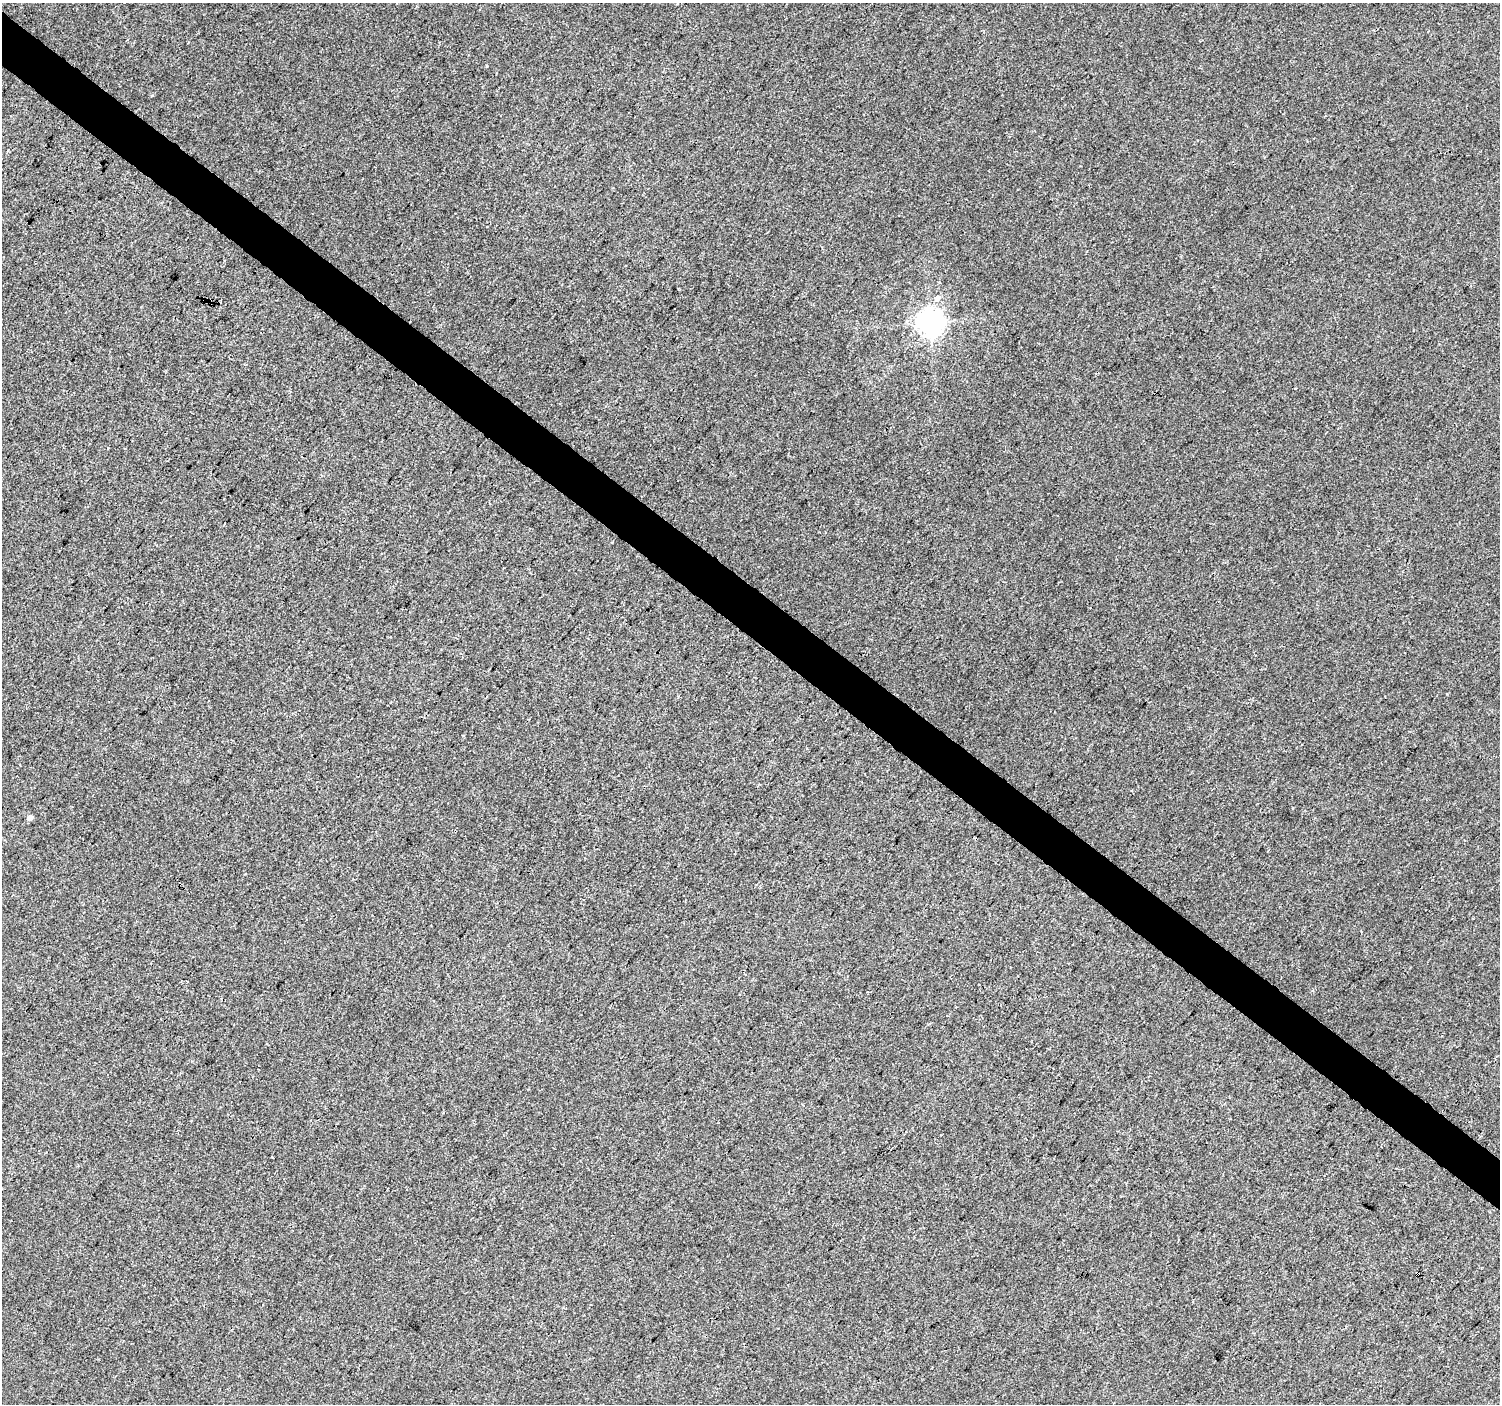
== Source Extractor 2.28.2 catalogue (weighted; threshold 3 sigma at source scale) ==
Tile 11 of 4 x 4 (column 3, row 3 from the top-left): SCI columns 3003-4500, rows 1643-3044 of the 5998 x 6023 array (HDU 1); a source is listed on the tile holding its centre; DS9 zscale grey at full resolution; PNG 1502 x 1406 px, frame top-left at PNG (2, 3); no overlay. Shown black and unused: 4% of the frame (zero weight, under 3 of 4 exposures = <1% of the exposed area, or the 3 px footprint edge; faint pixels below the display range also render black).
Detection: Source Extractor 2.28.2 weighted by HDU 2 'WHT'; one run over the whole footprint, this tile lists its part. Background -4.84e-04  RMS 0.0034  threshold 0.0153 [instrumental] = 3 sigma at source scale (4.5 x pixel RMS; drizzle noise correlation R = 1.50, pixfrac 1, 0.0396/0.0396 arcsec/px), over >= 5 px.
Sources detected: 4; all 4 listed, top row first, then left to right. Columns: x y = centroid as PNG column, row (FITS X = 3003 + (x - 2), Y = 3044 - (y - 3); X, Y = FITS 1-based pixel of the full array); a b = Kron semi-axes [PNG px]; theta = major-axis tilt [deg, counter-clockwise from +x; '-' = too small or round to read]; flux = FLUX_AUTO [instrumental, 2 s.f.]
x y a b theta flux
937 298 8 6 36 1.5
930 322 8 8 - 340
30 818 5 5 - 1.5
1418 1274 4 3 - 3.8
Overlapping masked pixels (flux is a lower limit): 1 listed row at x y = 1418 1274